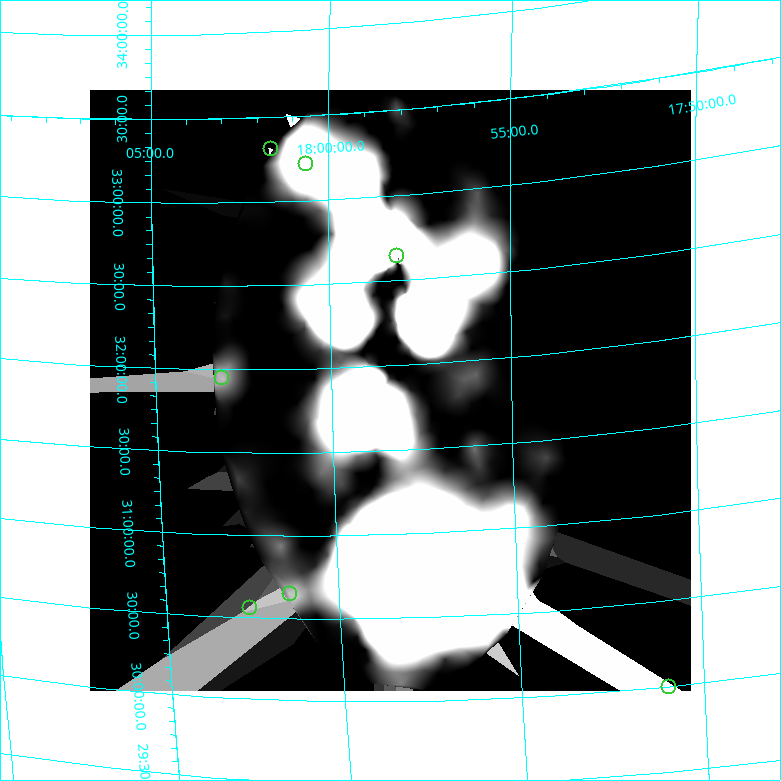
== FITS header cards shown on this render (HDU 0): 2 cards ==
NAXIS1  =                  601
NAXIS2  =                  601

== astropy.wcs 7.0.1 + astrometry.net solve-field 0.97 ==
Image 601 x 601 px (HDU 0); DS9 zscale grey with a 90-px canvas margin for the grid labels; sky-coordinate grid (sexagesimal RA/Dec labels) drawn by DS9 from the SOLVED WCS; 7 Tycho-2 reference stars matched to detected sources circled (green)
Header WCS: none
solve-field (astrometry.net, Tycho-2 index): SOLVED blind (the file carries no WCS)
Solved WCS: RA---TAN-SIP/DEC--TAN-SIP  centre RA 17:58:21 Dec +31:52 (269.59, +31.86 deg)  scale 21.4 arcsec/px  FOV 214.3' x 213.6'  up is -1 deg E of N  parity normal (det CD < 0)
(file carries no celestial WCS; the grid is the blind solution)
Tycho-2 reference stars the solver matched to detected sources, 7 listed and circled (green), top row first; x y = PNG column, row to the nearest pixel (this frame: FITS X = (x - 90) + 1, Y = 601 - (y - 90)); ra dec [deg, ICRS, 3 dp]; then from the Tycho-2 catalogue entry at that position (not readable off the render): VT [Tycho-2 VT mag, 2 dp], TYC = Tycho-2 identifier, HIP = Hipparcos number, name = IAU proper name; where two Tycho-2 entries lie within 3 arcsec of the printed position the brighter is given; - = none
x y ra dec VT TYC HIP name
271 149 270.400 +33.311 6.36 2625-964-1 88277 -
306 164 270.152 +33.214 6.18 2625-2540-1 88190 -
397 256 269.521 +32.648 6.70 2612-2290-1 87958 -
222 378 270.775 +31.945 8.15 2625-2272-1 88408 -
290 594 270.353 +30.645 7.23 2621-2200-1 88260 -
250 608 270.644 +30.556 6.64 2621-1748-1 88356 -
669 687 267.739 +29.996 6.78 2089-448-1 87352 -